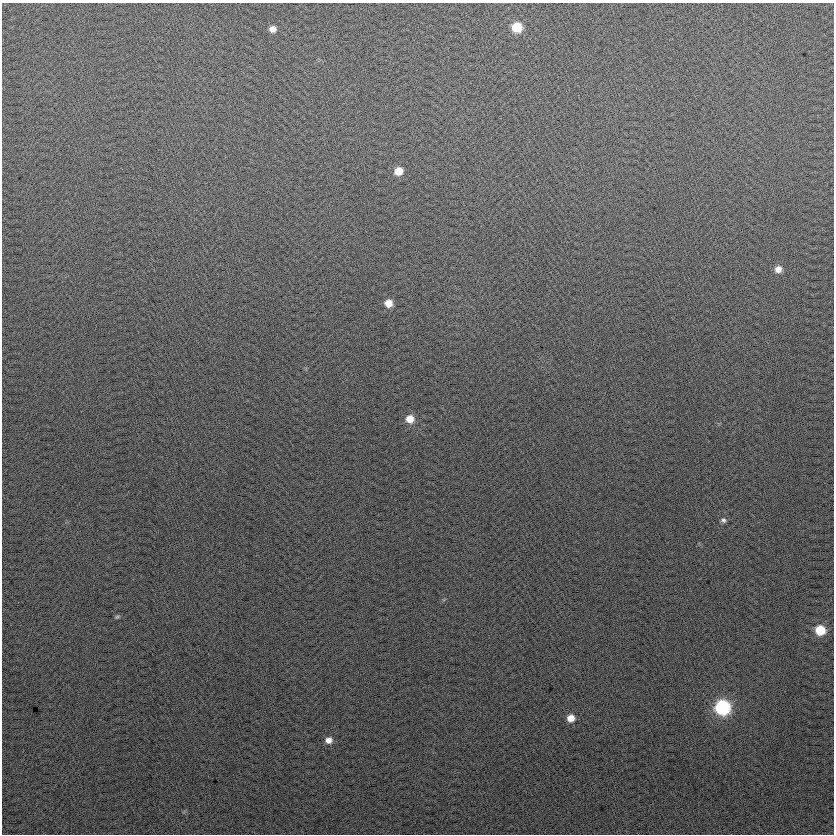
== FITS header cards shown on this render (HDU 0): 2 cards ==
NAXIS1  =                  832
NAXIS2  =                  832

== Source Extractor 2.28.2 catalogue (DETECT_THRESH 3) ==
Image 832 x 832 px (HDU 0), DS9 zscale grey, 1 PNG px = 1 image px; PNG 836 x 836 px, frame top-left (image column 1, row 832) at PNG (2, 3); no overlay
Background 22.9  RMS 14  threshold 42.5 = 3 sigma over >= 5 px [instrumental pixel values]
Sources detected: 12; all 12 listed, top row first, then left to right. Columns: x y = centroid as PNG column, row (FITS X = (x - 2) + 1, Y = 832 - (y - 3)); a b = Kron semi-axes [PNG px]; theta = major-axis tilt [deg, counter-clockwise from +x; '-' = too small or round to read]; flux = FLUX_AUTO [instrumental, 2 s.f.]
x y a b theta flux
517 27 8 7 - 30000
272 29 7 6 - 5900
398 171 8 7 - 13000
778 269 8 7 - 6400
388 303 7 7 - 9700
410 419 8 8 - 12000
723 520 7 6 - 2500
117 617 7 4 29 1500
820 630 9 8 - 27000
722 707 9 9 - 140000
571 718 8 8 - 9200
328 740 8 7 - 5900